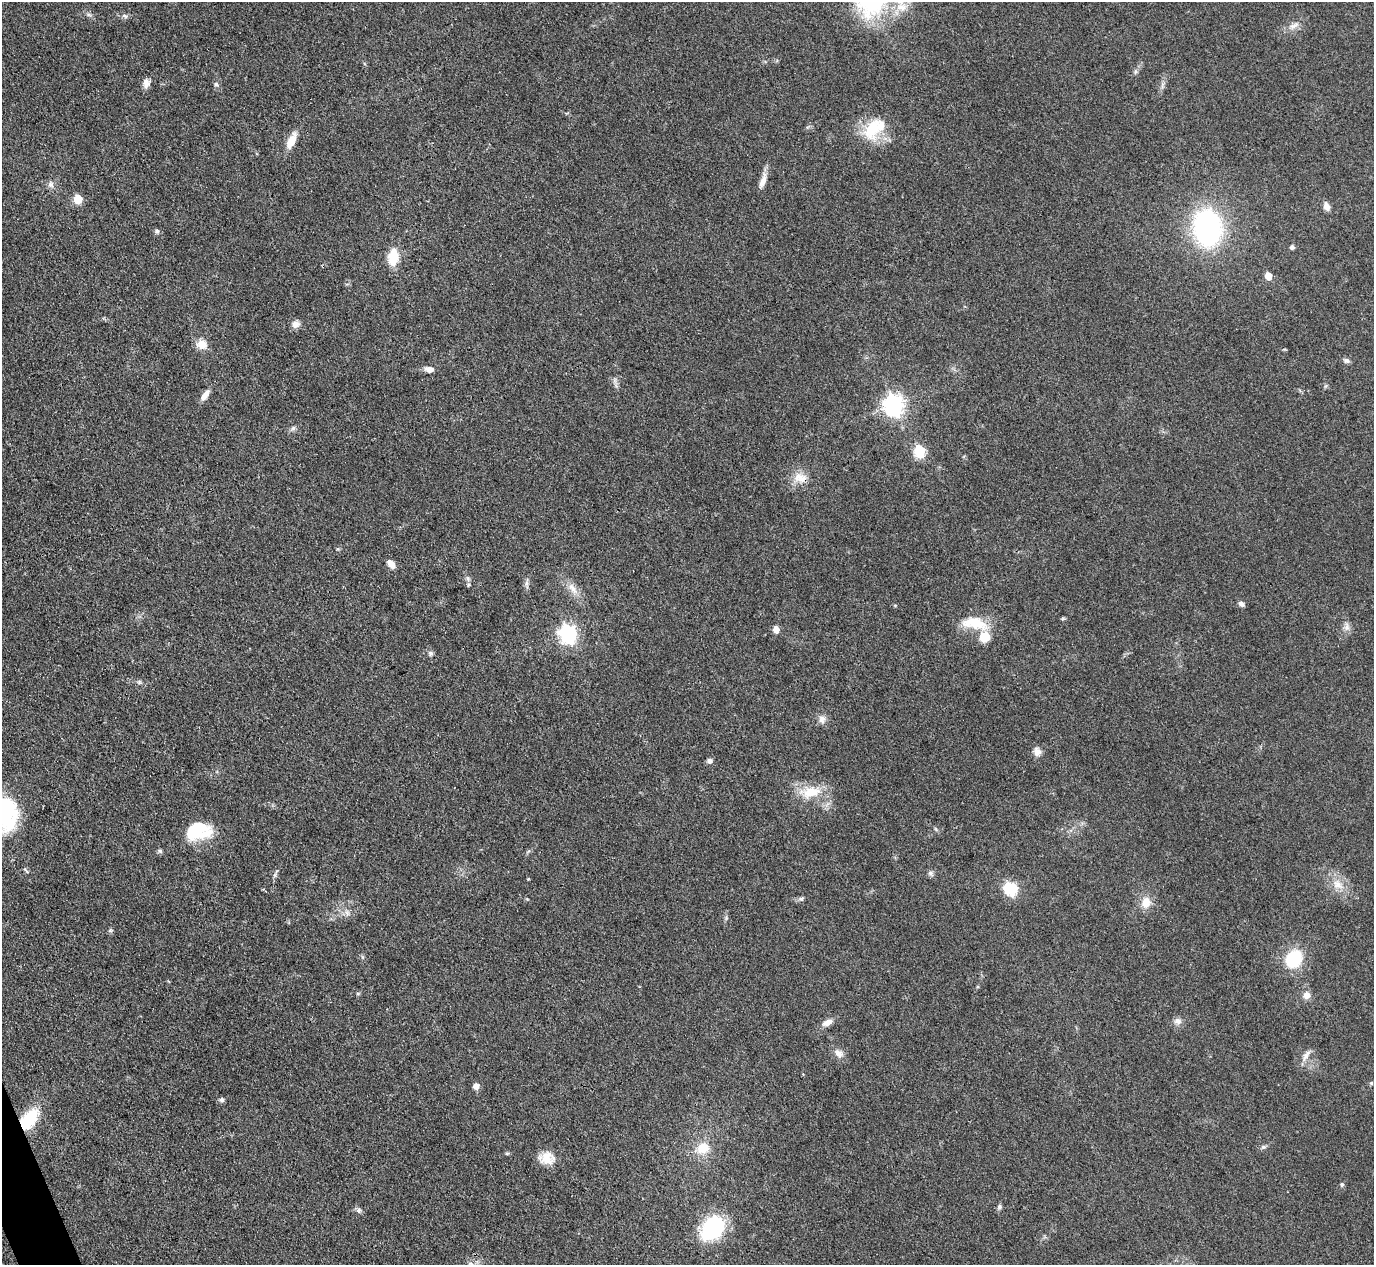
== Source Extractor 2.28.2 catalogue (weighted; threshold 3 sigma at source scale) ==
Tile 7 of 4 x 4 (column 3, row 2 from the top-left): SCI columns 2748-4119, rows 2675-3937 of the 5494 x 5480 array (HDU 1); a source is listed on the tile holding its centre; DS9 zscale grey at full resolution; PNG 1376 x 1267 px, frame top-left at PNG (2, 2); no overlay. Shown black and unused: <1% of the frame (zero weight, under 3 of 4 exposures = <1% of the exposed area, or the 3 px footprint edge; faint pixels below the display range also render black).
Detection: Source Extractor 2.28.2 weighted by HDU 2 'WHT'; one run over the whole footprint, this tile lists its part. Background 0.0878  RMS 0.0065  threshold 0.0293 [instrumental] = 3 sigma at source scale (4.5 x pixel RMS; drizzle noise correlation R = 1.50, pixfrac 1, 0.05/0.05 arcsec/px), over >= 5 px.
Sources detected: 77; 2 inside a brighter listed object's ellipse — not listed separately; the other 75 listed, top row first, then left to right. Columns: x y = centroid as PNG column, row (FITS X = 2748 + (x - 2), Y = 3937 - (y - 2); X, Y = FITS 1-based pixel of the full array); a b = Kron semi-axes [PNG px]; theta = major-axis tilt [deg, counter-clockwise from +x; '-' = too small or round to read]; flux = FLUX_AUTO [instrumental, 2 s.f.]
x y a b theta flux
901 7 17 13 -4 10
125 16 8 5 -25 1.5
1294 26 17 7 21 4.4
1135 72 7 6 - 1.4
146 83 13 8 88 4.1
216 84 7 6 - 1.7
1162 85 11 3 79 1.8
872 128 30 18 62 25
291 141 19 8 64 9.8
763 181 22 7 72 5.4
51 184 10 8 -84 2.7
78 199 5 5 - 24
1327 206 9 6 -72 4.3
1207 228 25 17 -85 170
157 231 6 6 - 1.5
1292 247 5 5 - 1.7
393 257 16 10 86 17
1268 276 5 5 - 14
296 324 10 9 - 3.7
202 344 13 11 -20 7.1
1346 361 9 6 -12 1.8
429 369 10 7 -9 4.3
615 380 7 4 90 1.5
1325 386 7 4 70 0.89
205 395 15 6 54 5.1
894 405 8 7 - 360
293 428 6 6 - 1.6
920 451 6 6 - 54
800 477 19 13 -16 9.3
338 549 6 4 -17 0.76
391 564 11 7 -49 4.5
468 579 6 5 - 1.3
526 583 9 4 82 1.9
468 585 6 4 71 0.85
573 589 20 8 -53 6.9
1241 604 8 6 -36 2.2
895 605 5 3 - 0.66
975 623 34 14 -11 20
1347 627 10 8 79 3.2
776 630 5 5 - 8.4
568 634 7 7 - 240
430 653 7 7 - 1.6
822 719 11 9 -80 3.7
1037 752 12 10 -51 3.9
709 761 6 5 - 2.3
811 792 28 15 11 17
936 829 6 4 -71 0.89
198 831 29 18 8 29
160 851 6 6 - 1.3
26 870 10 2 -45 0.85
930 873 7 6 - 1.7
528 879 3 3 - 0.64
1338 885 17 11 -36 8.5
1010 889 7 6 - 51
801 899 7 6 - 1.4
1146 902 14 11 86 8.3
347 913 8 5 -46 2
1293 959 13 10 63 45
358 994 6 4 0 0.78
1307 995 9 8 - 4.3
1178 1021 11 9 -6 3.3
827 1022 12 7 26 4.6
839 1053 13 9 -34 4.4
1306 1056 19 7 59 4.4
1371 1083 6 5 - 0.99
476 1086 7 7 - 3.4
222 1100 7 6 - 1.8
29 1119 24 13 49 29
1263 1147 7 5 0 1.4
703 1148 17 13 29 12
547 1158 19 15 -3 10
1342 1185 6 5 - 1.1
999 1207 7 6 - 1.5
359 1210 7 6 - 1.8
713 1228 23 17 52 58
Overlapping masked pixels (flux is a lower limit): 2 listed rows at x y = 800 477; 29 1119
Unlisted compact peaks at least as high as the median listed source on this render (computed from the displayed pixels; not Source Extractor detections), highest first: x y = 1063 618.